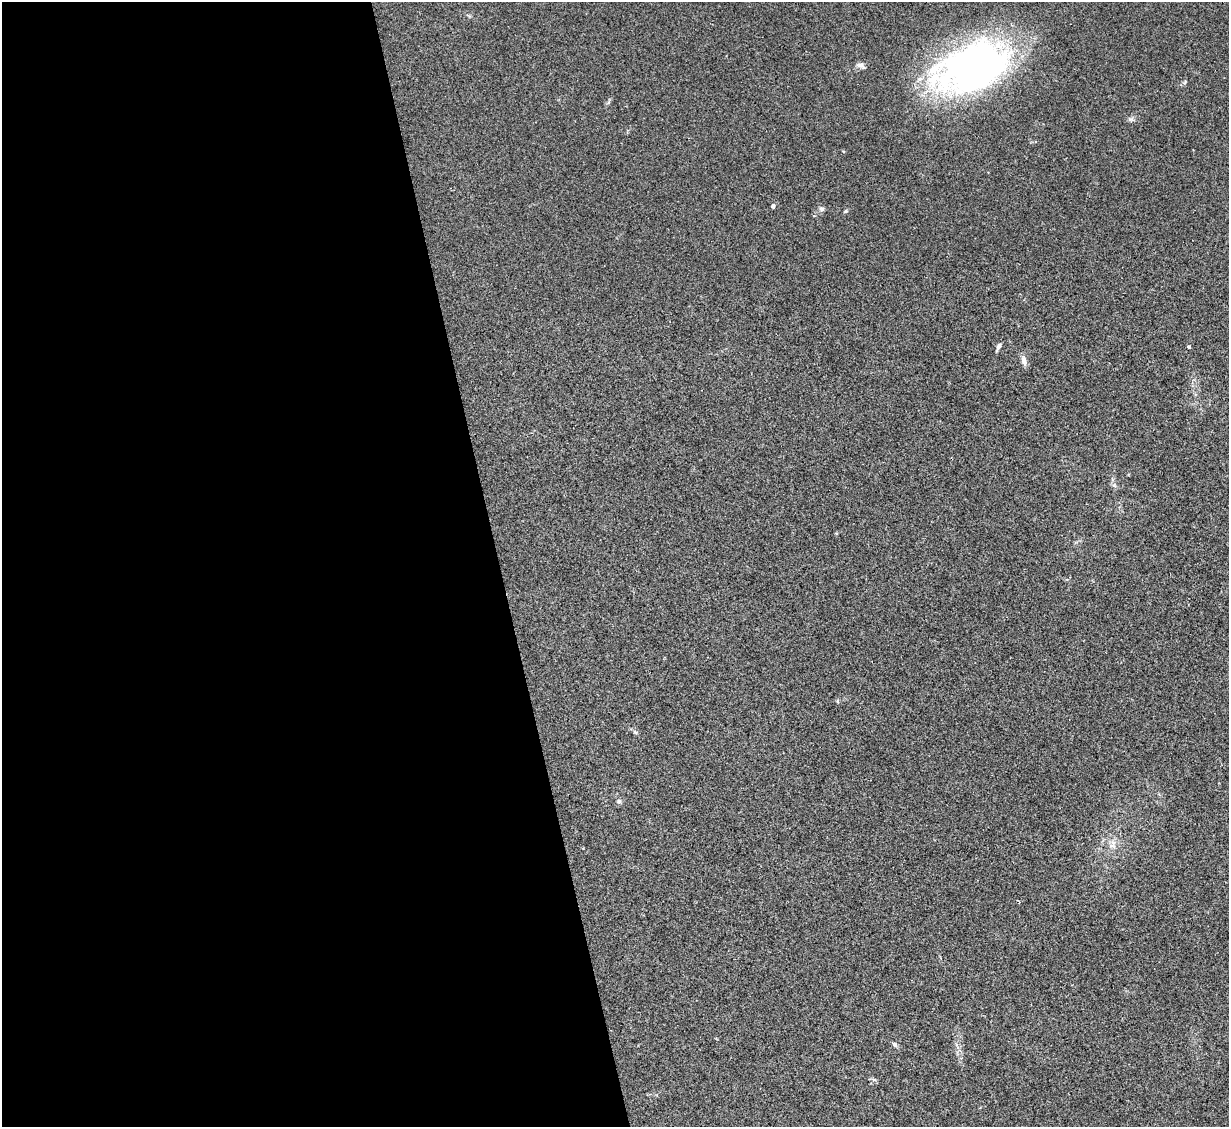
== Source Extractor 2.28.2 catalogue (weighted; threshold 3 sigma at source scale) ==
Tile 9 of 4 x 4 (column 1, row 3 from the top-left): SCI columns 1-1227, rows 1377-2501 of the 4909 x 4890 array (HDU 1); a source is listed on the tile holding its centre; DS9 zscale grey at full resolution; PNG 1231 x 1129 px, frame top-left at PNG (2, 2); no overlay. Shown black and unused: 41% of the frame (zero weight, under 2 of 3 exposures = <1% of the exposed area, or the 3 px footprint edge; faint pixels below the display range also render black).
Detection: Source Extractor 2.28.2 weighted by HDU 2 'WHT'; one run over the whole footprint, this tile lists its part. Background 0.0906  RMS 0.0097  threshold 0.0434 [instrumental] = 3 sigma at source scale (4.5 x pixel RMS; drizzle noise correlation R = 1.50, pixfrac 1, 0.05/0.05 arcsec/px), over >= 5 px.
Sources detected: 12; all 12 listed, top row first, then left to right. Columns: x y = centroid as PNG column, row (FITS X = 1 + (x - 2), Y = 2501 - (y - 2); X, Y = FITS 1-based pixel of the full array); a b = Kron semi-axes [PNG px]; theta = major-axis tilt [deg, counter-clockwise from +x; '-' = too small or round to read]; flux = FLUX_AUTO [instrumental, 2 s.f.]
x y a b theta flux
861 66 12 6 -27 3.2
972 68 79 47 22 380
773 206 4 4 - 3.3
822 209 7 6 - 2.1
846 211 6 4 70 1.1
999 347 9 5 63 2.6
1189 347 4 4 - 1.4
1024 361 12 6 -77 4.7
1114 485 6 6 - 2.2
619 801 6 6 - 2.4
1113 843 7 6 - 3.8
895 1045 8 6 -45 2.1